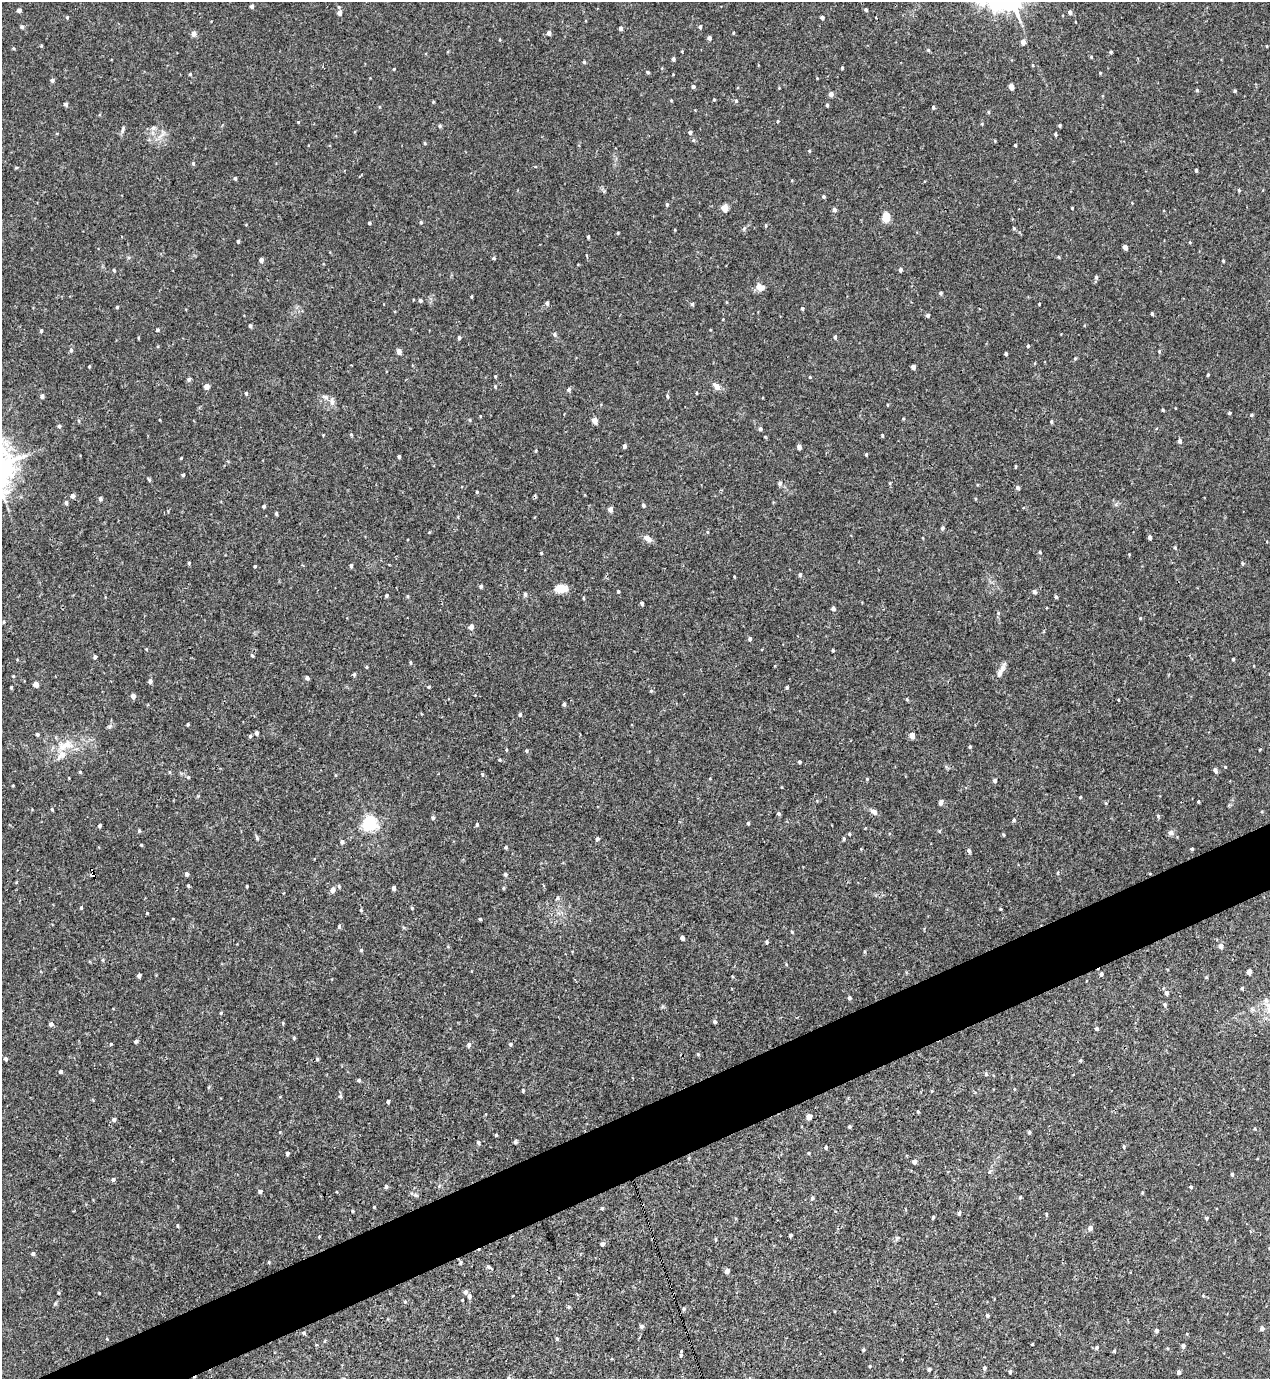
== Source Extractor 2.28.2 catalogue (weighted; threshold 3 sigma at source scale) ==
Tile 7 of 4 x 4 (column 3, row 2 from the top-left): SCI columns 2687-3954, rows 2814-4190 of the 5522 x 5568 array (HDU 1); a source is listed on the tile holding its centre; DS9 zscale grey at full resolution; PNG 1272 x 1381 px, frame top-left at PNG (2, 2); no overlay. Shown black and unused: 4% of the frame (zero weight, under 3 of 4 exposures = <1% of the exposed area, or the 3 px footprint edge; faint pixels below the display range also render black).
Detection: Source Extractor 2.28.2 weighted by HDU 2 'WHT'; one run over the whole footprint, this tile lists its part. Background 0.02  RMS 0.0041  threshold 0.0185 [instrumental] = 3 sigma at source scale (4.5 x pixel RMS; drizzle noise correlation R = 1.50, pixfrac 1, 0.05/0.05 arcsec/px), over >= 5 px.
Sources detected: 376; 2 cosmic-ray / hot-pixel residue — not listed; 2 inside a brighter listed object's ellipse — not listed separately; the other 372 listed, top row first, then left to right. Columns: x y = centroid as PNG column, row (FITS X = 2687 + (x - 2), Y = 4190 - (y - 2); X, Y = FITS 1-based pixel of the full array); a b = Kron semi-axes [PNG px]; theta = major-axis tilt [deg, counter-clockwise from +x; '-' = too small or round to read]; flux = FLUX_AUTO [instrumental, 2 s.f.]
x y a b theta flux
252 6 4 4 - 1.2
19 10 4 4 - 1.3
866 10 5 4 - 0.51
1070 12 4 4 - 1.3
340 13 5 5 - 1.9
67 17 5 4 - 0.44
822 17 4 3 - 0.92
876 17 2 2 - 0.28
22 27 5 4 - 0.75
700 27 5 4 - 0.61
621 28 4 4 - 1.1
193 33 5 5 - 1.8
549 33 4 4 - 1.5
733 33 4 3 - 0.35
709 38 4 4 - 1.3
1023 42 5 4 - 2.3
1267 46 4 2 - 0.3
13 48 4 3 - 0.38
928 50 5 5 - 0.54
1111 52 3 3 - 0.59
1091 57 4 3 - 0.41
673 59 4 3 - 1
584 62 4 4 - 0.59
842 68 3 3 - 0.44
394 69 3 3 - 0.36
648 72 5 3 - 0.57
1100 73 4 3 - 0.38
190 74 4 4 - 0.43
817 78 3 3 - 0.27
52 80 4 4 - 0.98
693 86 4 4 - 0.93
1011 86 5 4 - 3.6
779 88 3 3 - 0.27
1197 90 4 4 - 0.48
1235 91 4 3 - 0.46
831 94 5 5 - 1.5
671 100 4 3 - 0.31
714 100 3 3 - 0.39
736 100 5 4 - 0.56
433 102 4 3 - 0.36
66 104 5 4 - 0.88
827 105 4 3 - 0.61
933 107 4 3 - 0.67
988 112 5 3 - 0.4
778 121 3 3 - 0.39
298 122 4 3 - 0.38
982 124 4 3 - 0.34
1060 125 3 3 - 0.54
440 126 4 4 - 0.61
153 128 7 5 -43 0.92
123 129 11 5 76 1
690 132 5 4 - 0.84
162 134 17 3 40 1.3
1055 134 4 3 - 0.64
693 140 5 5 - 0.55
995 141 4 3 - 0.33
425 143 4 3 - 0.45
1015 145 3 3 - 0.65
809 151 5 3 - 0.35
193 163 4 4 - 0.46
16 167 5 3 - 0.39
1196 170 4 3 - 0.65
235 178 3 3 - 0.66
1239 190 5 4 - 0.47
824 196 4 4 - 0.62
1132 203 3 3 - 0.26
667 204 5 4 - 0.62
725 208 5 4 - 7.2
1072 208 2 2 - 0.33
835 210 5 4 - 1
886 217 8 7 - 5.6
421 222 5 4 - 0.51
369 223 4 3 - 0.59
766 225 5 3 - 0.4
1014 228 4 4 - 0.61
675 230 4 3 - 0.32
618 233 4 3 - 0.33
588 237 3 3 - 0.55
238 241 4 3 - 0.67
1190 242 4 3 - 0.34
1125 247 4 4 - 2.5
494 258 5 4 - 0.48
261 260 4 4 - 1.6
1223 261 4 3 - 0.46
114 270 4 3 - 0.54
900 270 4 4 - 1.1
1096 277 5 5 - 0.58
760 287 12 8 -18 2.5
941 293 5 4 - 0.68
471 297 4 3 - 0.42
420 300 4 4 - 0.76
547 303 5 4 - 1.1
692 304 4 4 - 0.67
1039 304 3 3 - 0.35
117 307 3 3 - 0.5
802 308 4 3 - 0.56
1152 314 3 3 - 0.57
928 315 4 4 - 0.84
250 326 5 4 - 0.72
157 330 4 4 - 0.56
41 331 4 3 - 0.68
555 334 6 5 - 0.75
835 337 5 4 - 0.68
138 338 4 3 - 0.36
459 338 4 4 - 0.74
1028 346 4 3 - 0.58
71 350 6 4 90 0.86
399 351 4 4 - 2.2
1159 351 4 4 - 0.41
1006 353 3 3 - 0.65
1075 358 4 4 - 0.39
913 367 4 4 - 1.8
1208 375 3 3 - 0.48
495 376 4 3 - 0.39
810 377 4 3 - 0.4
189 379 5 4 - 0.85
207 386 4 4 - 2.8
495 386 4 4 - 0.43
717 386 10 7 -46 2.2
569 390 6 5 - 0.84
246 393 5 4 - 0.6
697 393 4 2 - 0.32
42 396 4 4 - 1.3
667 396 4 3 - 0.48
332 401 10 7 -74 1.7
887 405 4 2 - 0.35
1163 410 3 3 - 0.5
1229 413 4 3 - 0.59
1252 415 4 4 - 0.53
480 416 4 2 - 0.27
903 418 4 3 - 0.36
470 420 5 3 - 0.43
594 420 5 4 - 3.7
79 421 6 3 -72 0.4
1051 422 4 4 - 0.59
59 426 4 4 - 0.66
760 429 4 4 - 0.99
351 434 3 3 - 0.84
882 436 4 3 - 0.4
765 437 4 3 - 0.3
1180 441 5 4 - 1.3
624 446 4 3 - 1.1
799 447 4 4 - 1.9
866 454 3 3 - 0.5
399 456 4 3 - 0.66
181 458 4 3 - 0.33
1016 466 4 3 - 0.4
183 475 4 4 - 0.5
149 479 6 4 -54 0.5
780 483 6 6 - 0.88
1018 488 5 4 - 1
477 492 3 3 - 0.51
72 496 4 4 - 1.5
100 499 5 4 - 1.1
66 502 5 4 - 0.9
643 505 4 4 - 0.71
264 506 4 3 - 0.73
610 509 4 4 - 2.7
276 513 4 3 - 0.62
942 528 4 4 - 0.75
1150 537 4 3 - 1.2
648 539 11 7 -36 2.2
1175 547 4 3 - 0.47
1040 552 4 3 - 0.44
541 553 3 3 - 0.33
189 563 4 4 - 0.46
1243 563 4 4 - 0.51
255 566 3 3 - 0.49
351 566 4 4 - 0.86
800 575 5 4 - 0.84
481 586 4 4 - 0.79
561 588 14 8 1 5.1
618 591 4 3 - 0.51
1034 592 4 4 - 1.2
525 594 5 4 - 0.98
386 595 4 4 - 0.68
408 596 5 3 - 0.43
1056 597 4 3 - 0.68
583 598 5 3 - 0.37
642 603 4 3 - 0.76
833 608 4 4 - 1.3
998 613 5 4 - 0.47
1140 618 4 4 - 0.36
4 622 4 3 - 0.41
471 627 5 5 - 1.7
750 639 4 4 - 0.98
146 649 4 3 - 0.32
833 650 4 3 - 0.44
252 655 5 4 - 0.55
95 657 5 4 - 0.79
1233 659 3 3 - 0.53
410 663 5 3 - 0.43
367 667 5 3 - 0.36
1000 672 19 6 62 2.6
354 674 5 4 - 0.56
13 676 4 4 - 0.39
307 678 4 4 - 1.1
150 681 4 4 - 1.3
36 684 4 4 - 3.2
11 687 4 3 - 0.4
429 687 4 3 - 0.4
787 687 3 3 - 0.63
651 691 5 5 - 0.49
133 696 4 4 - 2.1
907 699 5 4 - 0.45
1119 700 4 2 - 0.3
564 704 5 4 - 0.64
520 714 4 4 - 0.76
188 724 4 3 - 0.41
110 726 6 5 - 0.73
256 733 4 4 - 1.3
37 734 4 4 - 0.6
912 735 4 4 - 4
250 736 4 4 - 0.59
65 745 27 12 20 8.9
970 747 3 3 - 0.64
1260 749 4 3 - 0.31
506 750 4 3 - 0.39
526 751 5 4 - 0.52
500 760 4 3 - 0.42
799 762 4 3 - 0.52
1225 767 4 4 - 0.37
1215 770 6 4 -66 1.3
80 772 4 4 - 0.4
482 774 5 3 - 0.49
188 777 5 4 - 0.47
867 779 4 4 - 0.39
995 780 4 4 - 1.1
1080 797 4 3 - 0.32
941 802 5 4 - 1.3
1198 802 3 2 - 0.39
1106 803 4 4 - 0.41
52 809 4 3 - 0.44
874 812 9 6 -37 1.6
779 814 4 4 - 0.74
1158 816 4 4 - 0.6
433 818 5 4 - 0.56
1014 820 5 4 - 0.64
369 823 6 6 - 94
748 823 4 3 - 0.64
100 825 4 3 - 0.81
477 825 5 4 - 0.57
139 831 5 4 - 0.51
1170 833 9 7 -25 1.2
849 834 4 3 - 0.46
1004 835 5 3 - 0.4
257 838 5 4 - 0.63
597 839 3 3 - 1.8
844 839 5 4 - 0.51
342 842 5 5 - 0.96
141 845 4 3 - 0.42
506 847 4 4 - 0.57
1192 849 3 3 - 0.55
969 851 5 5 - 0.97
1058 873 5 3 - 0.38
187 874 5 4 - 1
505 874 5 4 - 0.69
93 875 5 4 - 52
188 885 4 3 - 0.46
247 886 3 2 - 0.41
394 888 4 4 - 1.2
504 888 5 3 - 0.4
333 890 8 6 55 1.9
557 898 5 4 - 0.64
81 907 4 3 - 0.44
412 908 4 4 - 0.43
1000 909 3 3 - 0.36
361 910 4 4 - 0.47
147 913 3 3 - 0.31
480 919 3 3 - 0.47
339 926 6 4 90 0.61
792 932 4 3 - 0.41
682 938 4 4 - 1.5
767 942 4 4 - 0.57
1221 946 5 5 - 1.6
361 950 4 4 - 0.51
103 960 5 3 - 0.45
1249 972 5 4 - 2.8
1101 974 5 4 - 0.8
139 975 4 4 - 1.2
1206 977 5 3 - 0.33
1242 988 4 3 - 0.56
1166 993 5 4 - 1.5
849 998 4 4 - 0.87
1165 1005 6 5 - 0.71
221 1013 5 4 - 0.43
715 1022 5 4 - 0.6
283 1023 5 3 - 0.35
51 1024 4 4 - 1.3
1097 1029 4 4 - 0.74
294 1038 5 4 - 0.53
136 1041 4 3 - 0.98
111 1044 4 4 - 0.42
511 1044 5 4 - 0.52
469 1045 6 5 - 0.9
698 1054 5 4 - 0.44
6 1059 4 4 - 0.87
317 1059 4 4 - 0.58
1080 1060 5 3 - 0.41
61 1072 4 4 - 1.1
986 1074 6 4 -46 0.52
359 1080 4 4 - 0.67
1014 1089 4 3 - 0.31
523 1091 4 3 - 0.63
932 1091 4 3 - 0.35
388 1102 4 3 - 1.1
918 1112 4 3 - 0.4
809 1117 5 4 - 3
114 1120 5 4 - 1
849 1127 4 3 - 0.67
1255 1128 4 3 - 0.37
1029 1132 4 4 - 0.66
496 1135 4 3 - 0.39
478 1142 4 4 - 0.78
515 1142 4 4 - 0.76
826 1147 4 3 - 0.56
1124 1147 5 4 - 0.52
287 1153 4 4 - 0.88
809 1153 4 3 - 0.42
914 1162 4 4 - 1.5
990 1171 7 4 58 0.66
1232 1174 4 4 - 0.54
113 1180 5 5 - 0.85
386 1187 4 4 - 0.78
1191 1187 4 4 - 0.53
260 1191 5 5 - 0.79
1142 1193 4 3 - 0.38
415 1195 8 4 -1 0.76
1020 1197 4 4 - 0.55
812 1198 5 4 - 0.61
374 1207 3 3 - 0.32
602 1208 4 4 - 0.49
352 1211 4 3 - 0.4
959 1213 5 3 - 0.74
1046 1214 5 3 - 0.38
933 1217 4 3 - 0.48
1207 1218 4 3 - 0.51
178 1226 5 3 - 0.42
1090 1228 5 5 - 1.7
791 1235 3 3 - 0.61
319 1237 4 3 - 0.31
716 1239 6 3 89 0.45
602 1244 4 4 - 1
33 1254 5 4 - 0.77
269 1262 5 3 - 0.35
460 1262 5 4 - 0.65
488 1267 7 5 -38 0.76
727 1271 4 4 - 2.1
465 1292 6 5 - 1
99 1293 3 2 - 0.3
469 1296 5 4 - 0.96
405 1302 5 4 - 0.48
569 1307 5 4 - 0.56
684 1309 5 4 - 0.6
987 1315 4 4 - 0.78
642 1326 5 5 - 0.99
1262 1328 5 4 - 1.2
1156 1331 5 4 - 0.85
304 1333 5 4 - 0.51
557 1339 4 4 - 0.53
1032 1344 3 2 - 0.33
1183 1346 5 5 - 0.91
1096 1348 5 5 - 0.68
863 1350 4 3 - 0.53
1114 1351 4 4 - 0.44
681 1355 4 4 - 0.54
870 1366 4 3 - 0.39
984 1368 5 4 - 0.81
929 1369 3 3 - 0.69
1010 1372 4 4 - 0.52
1179 1372 4 4 - 1
509 1378 5 5 - 0.79
Overlapping masked pixels (flux is a lower limit): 1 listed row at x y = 93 875
Isophote crosses this tile's border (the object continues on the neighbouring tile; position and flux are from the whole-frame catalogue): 1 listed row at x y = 509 1378